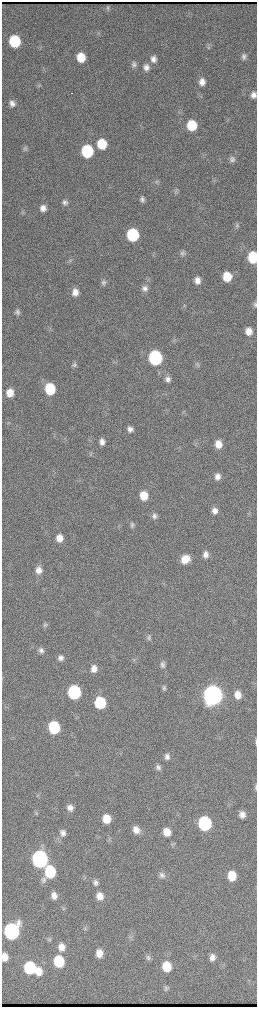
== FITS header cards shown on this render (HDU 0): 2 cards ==
NAXIS1  =                  510 / length of data axis 1
NAXIS2  =                 2010 / length of data axis 2

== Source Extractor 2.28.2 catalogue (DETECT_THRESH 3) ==
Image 510 x 2010 px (HDU 0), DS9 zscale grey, zoomed out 1/2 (1 PNG px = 2 x 2 image px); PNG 259 x 1009 px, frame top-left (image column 2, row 2010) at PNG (2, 2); no overlay
Background 3650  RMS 39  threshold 118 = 3 sigma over >= 5 px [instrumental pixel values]
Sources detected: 102; all 102 listed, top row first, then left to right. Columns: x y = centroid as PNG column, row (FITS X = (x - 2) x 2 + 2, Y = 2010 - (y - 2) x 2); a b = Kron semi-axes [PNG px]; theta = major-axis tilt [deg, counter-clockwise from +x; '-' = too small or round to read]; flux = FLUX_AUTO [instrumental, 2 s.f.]
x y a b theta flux
108 8 4 2 - 1.1e+04
15 41 8 7 - 5.5e+05
209 46 8 3 -62 1.3e+04
81 57 8 7 - 1.7e+05
244 57 8 6 -88 2.8e+04
153 59 9 7 -75 5.0e+04
134 65 8 7 - 2.9e+04
146 67 9 8 - 4.9e+04
202 82 8 7 - 6.2e+04
72 93 2 1 - 2.2e+04
253 95 7 6 - 4.2e+04
12 103 8 7 - 4.3e+04
192 125 8 7 - 3.2e+05
102 144 8 7 - 2.9e+05
25 148 8 4 57 1.5e+04
87 151 8 7 - 7.8e+05
232 159 8 7 - 3.1e+04
156 181 5 4 - 1.4e+04
176 191 8 5 -85 1.8e+04
142 200 7 5 87 2.4e+04
65 202 8 6 -54 3.1e+04
43 208 7 6 - 5.1e+04
237 226 7 6 - 2.0e+04
133 235 8 7 - 8.5e+05
182 253 7 6 - 2.2e+04
253 257 8 6 -86 4.0e+05
70 261 5 3 - 1.1e+04
227 277 8 7 - 2.0e+05
197 280 7 6 - 5.7e+04
104 282 8 6 90 2.4e+04
145 288 8 7 - 4.1e+04
75 292 8 7 - 6.2e+04
255 304 7 4 -83 1.5e+04
17 312 7 6 - 2.6e+04
249 331 7 6 - 7.9e+04
173 341 5 2 - 6.9e+03
155 358 9 7 -83 1.5e+06
74 365 8 6 70 2.3e+04
197 365 6 4 68 1.5e+04
168 379 8 6 -83 3.7e+04
50 389 8 7 - 4.1e+05
10 393 6 6 - 1.0e+05
130 429 7 6 - 4.0e+04
102 442 8 7 - 4.6e+04
218 444 8 7 - 9.5e+04
217 477 7 6 - 4.8e+04
144 496 8 7 - 1.4e+05
215 511 8 7 - 5.2e+04
249 512 5 2 - 5.7e+03
154 516 7 7 - 3.1e+04
132 525 8 6 79 2.4e+04
59 538 8 7 - 7.7e+04
205 554 8 7 - 4.8e+04
185 559 9 8 - 1.1e+05
39 570 9 8 - 6.2e+04
45 625 8 6 -74 2.0e+04
149 637 7 5 74 2.0e+04
41 650 8 7 - 3.5e+04
61 658 7 6 - 3.6e+04
134 660 3 3 - 8.9e+03
163 665 8 6 -70 2.8e+04
94 669 8 7 - 6.3e+04
164 688 7 5 89 1.7e+04
74 692 8 7 - 1.1e+06
213 695 9 8 - 1.0e+07
238 695 9 7 -74 8.7e+04
100 703 8 7 - 5.1e+05
54 727 8 7 - 6.3e+05
256 742 10 2 -89 1.0e+04
167 757 8 7 - 3.8e+04
158 767 8 7 - 3.0e+04
76 775 3 2 - 5.9e+03
256 787 9 3 88 1.3e+04
38 795 5 3 - 8.9e+03
70 808 8 6 -82 4.7e+04
35 813 7 3 -60 1.2e+04
242 815 8 7 - 5.2e+04
106 819 8 7 - 1.5e+05
205 823 8 7 - 1.2e+06
136 830 9 7 -57 7.1e+04
167 832 8 7 - 1.1e+05
63 833 9 7 -88 4.3e+04
40 859 9 8 - 2.9e+06
50 872 10 8 72 5.2e+05
162 875 8 7 - 3.4e+04
232 876 8 6 -83 1.8e+05
95 882 8 7 - 3.4e+04
54 896 9 7 -75 5.5e+04
100 896 8 7 - 8.5e+04
85 928 5 5 - 1.5e+04
11 931 9 8 - 2.6e+06
49 940 5 4 - 1.2e+04
61 947 9 7 -87 7.0e+04
99 953 8 7 - 8.2e+04
5 957 7 5 -89 2.2e+04
212 957 9 7 88 5.4e+04
148 958 8 6 -71 2.5e+04
59 961 8 7 - 4.2e+05
166 967 8 7 - 2.3e+05
30 968 8 7 - 6.8e+05
38 971 9 8 - 1.2e+05
166 988 7 5 -73 2.0e+04
At the frame edge (FLAGS 8, measured only in part): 5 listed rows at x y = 253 95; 253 257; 255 304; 256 742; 256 787